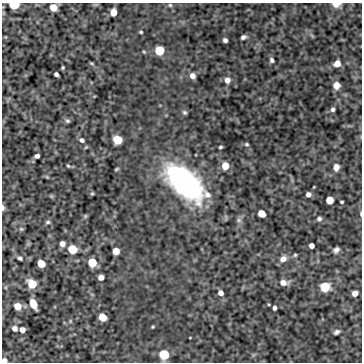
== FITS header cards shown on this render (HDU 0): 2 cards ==
NAXIS1  =                  360
NAXIS2  =                  360

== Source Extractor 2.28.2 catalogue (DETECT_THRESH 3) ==
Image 360 x 360 px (HDU 0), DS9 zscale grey, 1 PNG px = 1 image px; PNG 364 x 364 px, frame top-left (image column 1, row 360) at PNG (2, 3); no overlay
Background -0.541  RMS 0.54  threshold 1.61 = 3 sigma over >= 5 px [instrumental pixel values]
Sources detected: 72; all 72 listed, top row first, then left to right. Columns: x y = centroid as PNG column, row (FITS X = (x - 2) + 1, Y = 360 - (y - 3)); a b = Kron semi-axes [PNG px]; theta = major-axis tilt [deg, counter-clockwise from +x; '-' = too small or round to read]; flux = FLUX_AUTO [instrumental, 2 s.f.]
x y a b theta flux
14 5 6 4 -1 2300
170 5 5 5 - 49
336 5 10 6 1 210
53 7 6 5 - 600
113 12 6 5 - 430
141 32 3 3 - 43
243 37 5 4 - 100
225 40 4 4 - 110
159 50 6 6 - 1800
272 60 6 5 - 89
92 63 5 3 - 40
337 63 5 5 - 370
63 68 3 3 - 43
56 74 4 4 - 97
192 76 6 5 - 210
227 80 7 7 - 210
336 85 7 7 - 220
333 109 4 4 - 83
184 112 6 5 - 68
67 121 7 6 - 73
82 140 6 5 - 100
117 140 6 6 - 1300
247 144 5 4 - 50
86 147 5 4 - 37
220 147 4 3 - 52
37 156 5 4 - 130
68 166 5 4 - 48
225 166 5 5 - 690
336 167 10 8 87 190
116 169 4 3 - 44
47 177 5 4 - 39
185 183 37 18 -41 8200
92 193 5 4 - 40
308 194 5 4 - 140
51 196 6 4 -45 42
329 200 5 5 - 890
342 202 3 3 - 48
3 207 6 3 -87 130
261 213 6 5 - 590
361 214 7 3 -86 49
85 216 5 5 - 45
319 219 6 5 - 92
239 220 7 6 - 85
48 222 7 4 10 67
21 229 6 5 - 56
62 244 5 5 - 170
311 246 5 4 - 190
72 249 6 5 - 1500
336 250 6 5 - 130
116 251 5 5 - 460
295 255 5 5 - 50
20 258 6 5 - 78
283 259 8 7 - 240
92 262 6 5 - 1300
41 263 6 5 - 810
101 277 5 5 - 220
283 282 10 6 -4 270
32 284 6 6 - 1500
325 287 6 6 - 2700
221 293 5 5 - 180
355 293 5 5 - 210
33 304 8 5 -67 760
17 306 6 5 - 500
274 308 4 3 - 100
102 317 6 5 - 860
70 321 6 3 73 40
153 327 4 3 - 37
15 328 6 5 - 160
22 330 5 5 - 220
337 332 7 4 31 95
164 354 6 6 - 2400
4 360 5 4 - 160
At the frame edge (FLAGS 8, measured only in part): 5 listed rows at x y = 14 5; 336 5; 3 207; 361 214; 4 360